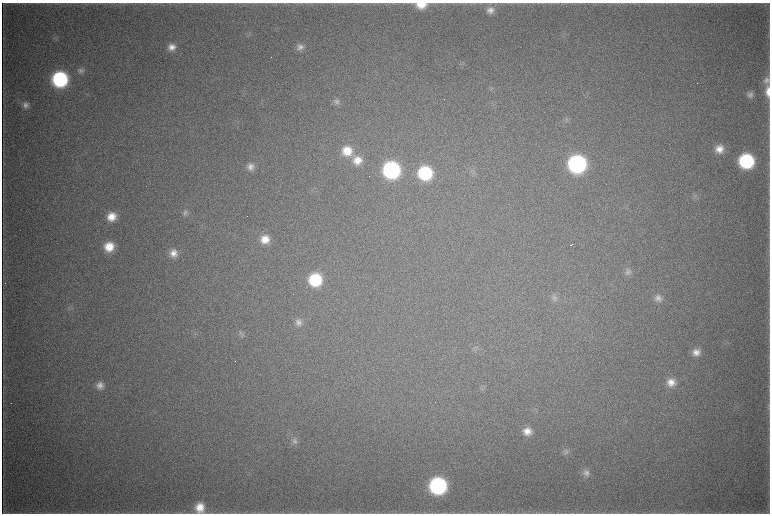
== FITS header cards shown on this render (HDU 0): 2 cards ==
NAXIS1  =                 1536 / length of data axis 1
NAXIS2  =                 1023 / length of data axis 2

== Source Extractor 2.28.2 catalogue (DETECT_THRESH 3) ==
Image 1536 x 1023 px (HDU 0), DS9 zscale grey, zoomed out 1/2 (1 PNG px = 2 x 2 image px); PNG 772 x 516 px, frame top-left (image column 1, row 1022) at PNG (2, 3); no overlay
Background 4330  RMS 37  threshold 111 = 3 sigma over >= 5 px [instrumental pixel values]
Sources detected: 49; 3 cannot appear on this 1/2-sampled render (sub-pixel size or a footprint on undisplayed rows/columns) and are not listed; the other 46 listed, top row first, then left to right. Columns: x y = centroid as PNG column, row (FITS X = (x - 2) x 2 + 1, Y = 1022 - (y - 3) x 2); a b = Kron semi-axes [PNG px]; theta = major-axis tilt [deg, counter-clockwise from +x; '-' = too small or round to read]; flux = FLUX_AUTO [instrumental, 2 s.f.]
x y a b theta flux
421 5 12 7 0 1.3e+05
490 10 10 9 - 5.9e+04
55 38 5 3 - 1.2e+04
171 47 9 8 - 6.7e+04
300 47 10 9 - 5.4e+04
462 64 5 2 - 8.5e+03
81 70 8 8 - 3.2e+04
60 79 11 11 - 1.1e+06
766 80 10 8 -72 4.3e+04
768 92 13 6 -89 8.2e+04
750 95 9 8 - 3.6e+04
444 99 2 1 - 4.3e+03
336 102 10 8 0 3.2e+04
25 105 9 8 - 4.6e+04
566 120 7 3 81 1.4e+04
719 149 10 9 - 8.9e+04
347 151 13 12 - 1.8e+05
357 160 12 12 - 1.2e+05
746 161 11 10 - 9.2e+05
577 164 12 11 - 1.8e+06
251 167 9 9 - 5.5e+04
391 170 11 11 - 1.5e+06
425 173 11 10 - 6.3e+05
473 173 6 1 62 7.0e+03
695 196 7 6 - 2.2e+04
185 213 8 7 - 2.5e+04
112 217 10 9 - 1.2e+05
265 239 10 9 - 1.1e+05
571 244 3 1 - 9.2e+03
109 247 10 10 - 1.6e+05
173 253 11 10 - 7.7e+04
628 272 9 7 14 3.0e+04
315 280 11 11 - 4.6e+05
554 298 10 7 32 3.5e+04
658 298 9 9 - 4.4e+04
298 322 9 9 - 4.6e+04
241 334 8 5 57 1.9e+04
696 352 9 8 - 6.7e+04
671 382 10 9 - 8.3e+04
100 385 9 9 - 5.6e+04
527 431 10 9 - 8.3e+04
294 441 9 8 - 3.9e+04
565 451 9 8 - 3.3e+04
586 473 9 9 - 4.3e+04
438 486 12 11 - 1.4e+06
200 508 12 10 77 1.3e+05
At the frame edge (FLAGS 8, measured only in part): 3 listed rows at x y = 421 5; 768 92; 200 508
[3 sub-pixel or undisplayed-footprint detections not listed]